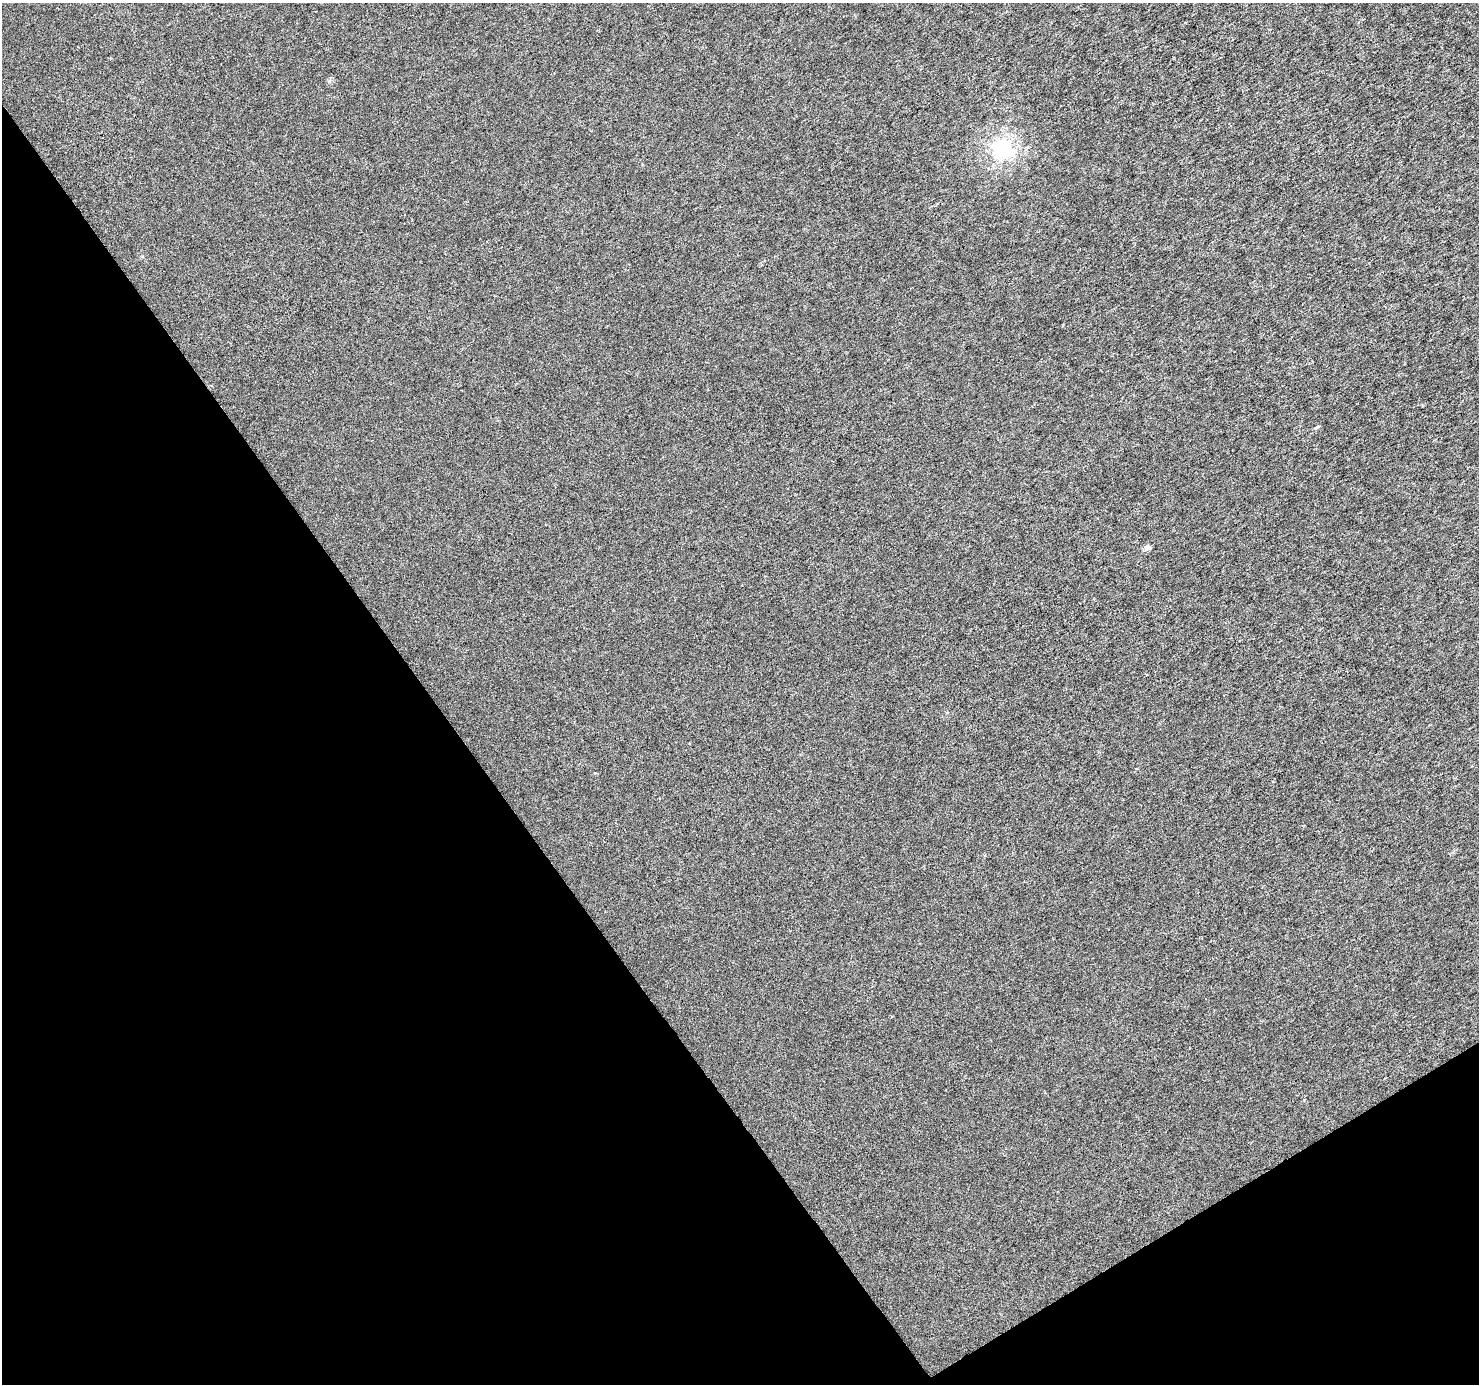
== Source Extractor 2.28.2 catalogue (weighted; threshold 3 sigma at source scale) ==
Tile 14 of 4 x 4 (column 2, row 4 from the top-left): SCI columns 1483-2959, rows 182-1563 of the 5914 x 5830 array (HDU 1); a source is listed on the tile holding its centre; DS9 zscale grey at full resolution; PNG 1481 x 1386 px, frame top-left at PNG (2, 3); no overlay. Shown black and unused: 34% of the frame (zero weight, under 3 of 6 exposures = <1% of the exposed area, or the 3 px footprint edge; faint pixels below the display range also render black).
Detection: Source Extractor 2.28.2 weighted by HDU 2 'WHT'; one run over the whole footprint, this tile lists its part. Background -1.50e-05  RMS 0.0016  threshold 0.00669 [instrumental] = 3 sigma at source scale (4.09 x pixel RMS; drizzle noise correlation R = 1.36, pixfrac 0.8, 0.0396/0.0396 arcsec/px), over >= 5 px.
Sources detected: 3; all 3 listed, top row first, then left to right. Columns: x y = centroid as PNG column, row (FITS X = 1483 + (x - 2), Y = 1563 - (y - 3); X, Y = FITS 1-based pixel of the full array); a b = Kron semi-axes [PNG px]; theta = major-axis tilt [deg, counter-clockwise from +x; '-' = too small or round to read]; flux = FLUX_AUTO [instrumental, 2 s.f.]
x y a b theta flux
1002 148 7 6 - 58
1316 427 8 3 27 0.21
1147 547 5 4 - 1.4